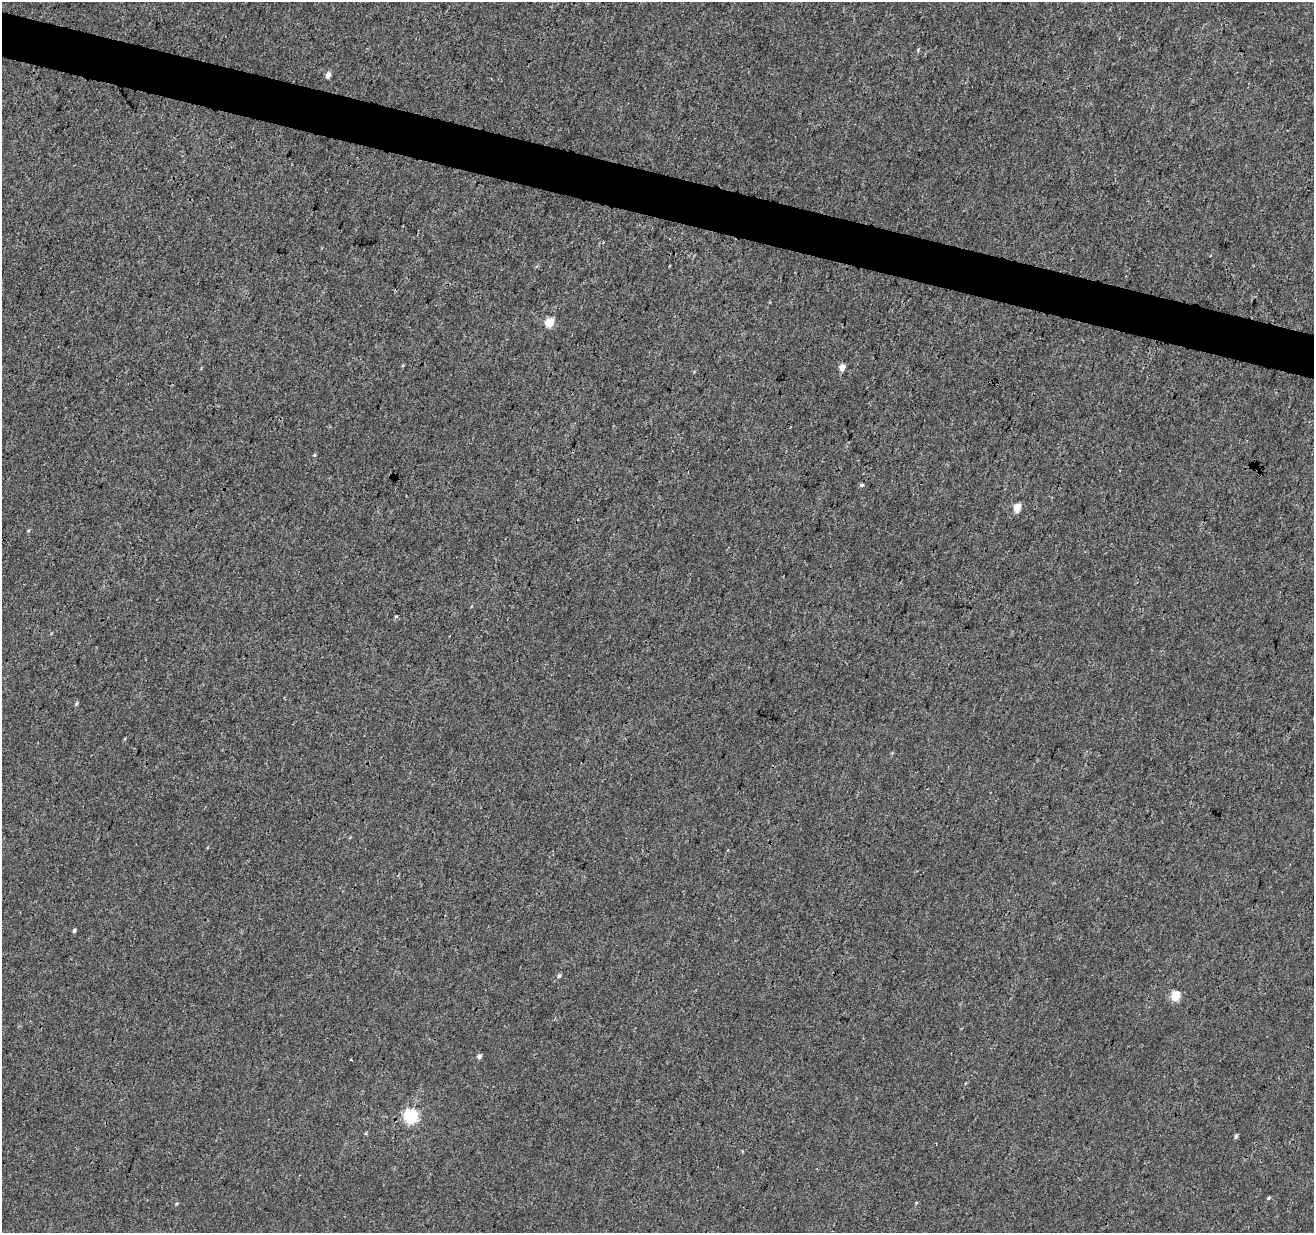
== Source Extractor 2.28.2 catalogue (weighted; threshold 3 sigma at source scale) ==
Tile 11 of 4 x 4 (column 3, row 3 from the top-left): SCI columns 2631-3942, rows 1513-2743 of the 5253 x 5424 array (HDU 1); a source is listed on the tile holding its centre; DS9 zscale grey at full resolution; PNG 1316 x 1235 px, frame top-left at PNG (2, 2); no overlay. Shown black and unused: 4% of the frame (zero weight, under 3 of 4 exposures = <1% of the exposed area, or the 3 px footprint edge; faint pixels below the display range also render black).
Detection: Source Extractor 2.28.2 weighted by HDU 2 'WHT'; one run over the whole footprint, this tile lists its part. Background -9.72e-05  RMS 0.0016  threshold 0.00738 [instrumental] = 3 sigma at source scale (4.5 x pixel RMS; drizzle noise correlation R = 1.50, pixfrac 1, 0.0396/0.0396 arcsec/px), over >= 5 px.
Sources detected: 22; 1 cosmic-ray / hot-pixel residue — not listed; the other 21 listed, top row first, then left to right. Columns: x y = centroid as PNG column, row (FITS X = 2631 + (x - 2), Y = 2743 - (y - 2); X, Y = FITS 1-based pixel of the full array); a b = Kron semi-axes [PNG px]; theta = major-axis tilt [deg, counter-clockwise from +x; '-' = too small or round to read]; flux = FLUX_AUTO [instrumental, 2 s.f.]
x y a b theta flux
918 50 5 5 - 0.19
328 75 5 4 - 1.1
549 322 5 5 - 5.7
842 367 5 4 - 2.1
314 455 5 4 - 0.18
390 475 3 2 - 0.27
861 485 4 3 - 0.93
1017 507 5 4 - 3.8
28 531 5 3 - 0.15
396 616 5 4 - 0.22
76 704 6 4 47 0.23
74 931 4 4 - 0.32
559 976 6 4 71 0.3
1175 995 6 5 - 8.1
479 1056 5 4 - 0.59
351 1060 3 2 - 0.14
411 1116 6 6 - 30
1236 1136 6 4 63 0.28
742 1151 4 3 - 0.16
1268 1198 5 4 - 0.22
176 1204 5 3 - 0.16
Overlapping masked pixels (flux is a lower limit): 1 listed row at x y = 390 475